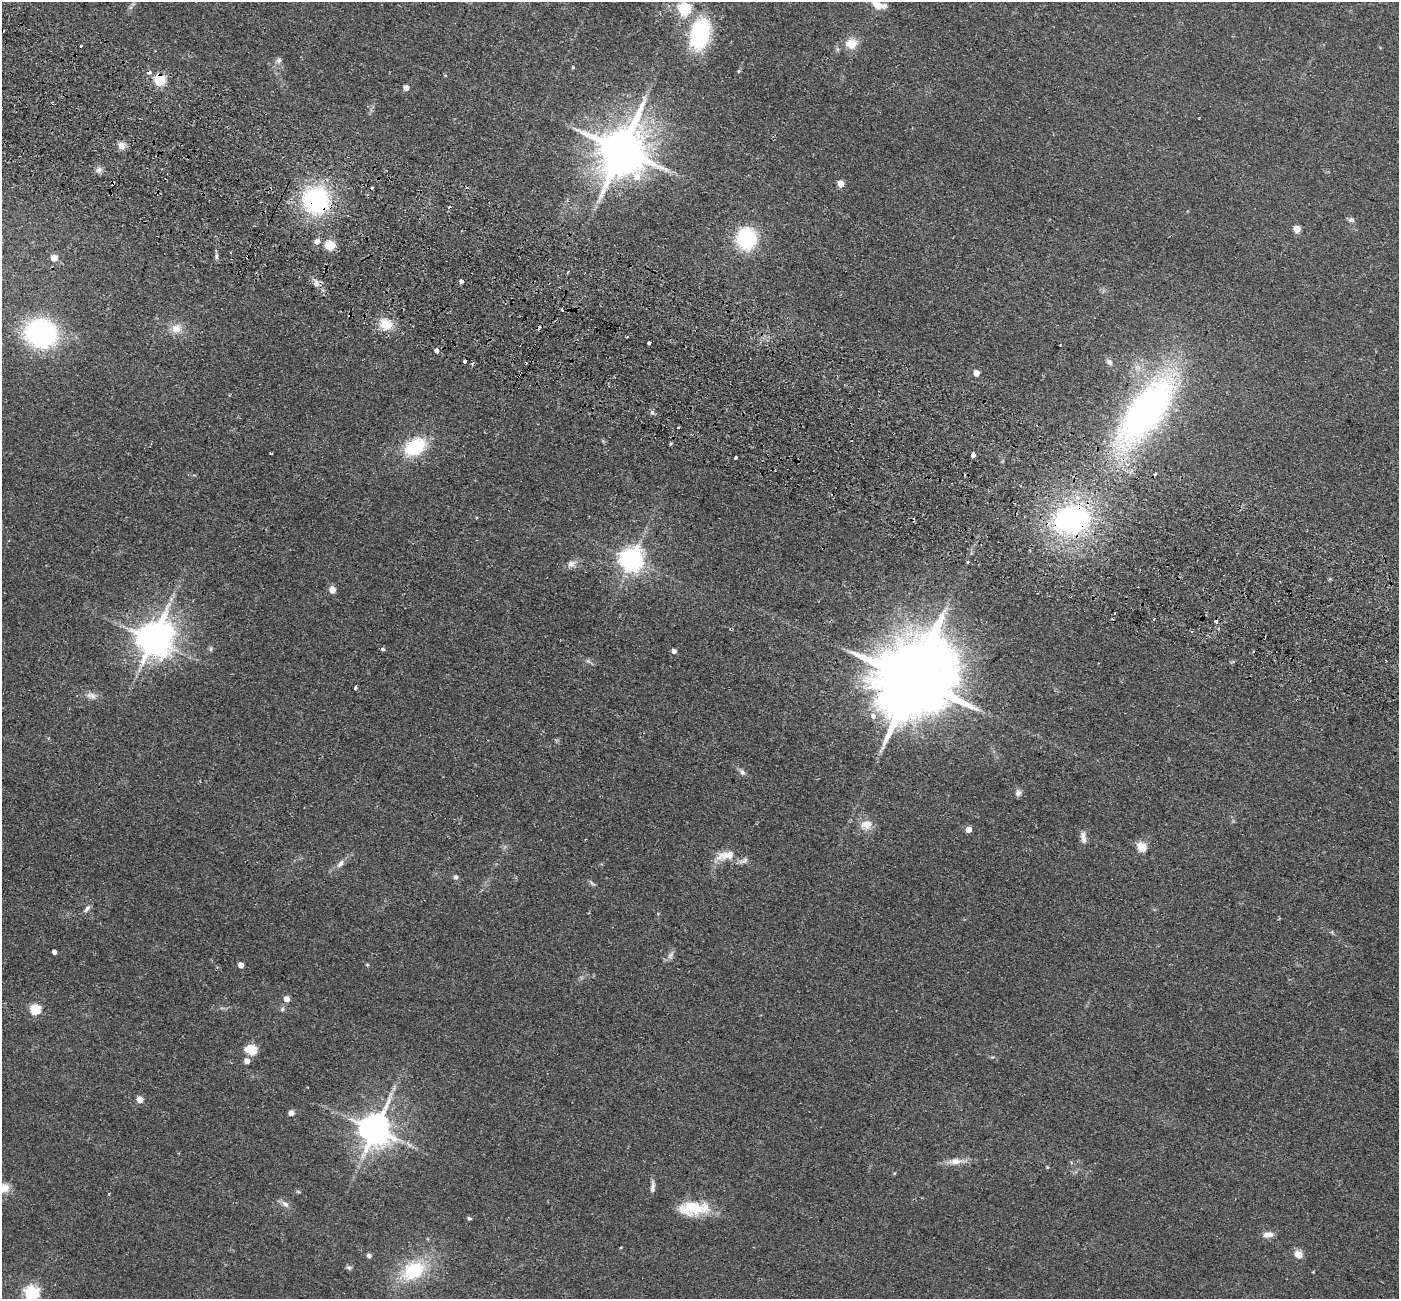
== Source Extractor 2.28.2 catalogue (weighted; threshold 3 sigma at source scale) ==
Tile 11 of 4 x 4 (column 3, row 3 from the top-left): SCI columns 2823-4219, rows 1625-2921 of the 5645 x 5710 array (HDU 1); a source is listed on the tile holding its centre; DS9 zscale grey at full resolution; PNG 1401 x 1301 px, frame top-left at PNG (2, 2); no overlay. Shown black and unused: <1% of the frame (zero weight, under 2 of 3 exposures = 3% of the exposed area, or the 3 px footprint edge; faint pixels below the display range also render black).
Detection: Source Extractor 2.28.2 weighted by HDU 2 'WHT'; one run over the whole footprint, this tile lists its part. Background 0.0602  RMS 0.0078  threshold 0.0353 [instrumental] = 3 sigma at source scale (4.5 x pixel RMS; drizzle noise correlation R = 1.50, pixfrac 1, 0.05/0.05 arcsec/px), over >= 5 px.
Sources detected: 114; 13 cosmic-ray / hot-pixel residue — not listed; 2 inside a brighter listed object's ellipse — not listed separately; the other 99 listed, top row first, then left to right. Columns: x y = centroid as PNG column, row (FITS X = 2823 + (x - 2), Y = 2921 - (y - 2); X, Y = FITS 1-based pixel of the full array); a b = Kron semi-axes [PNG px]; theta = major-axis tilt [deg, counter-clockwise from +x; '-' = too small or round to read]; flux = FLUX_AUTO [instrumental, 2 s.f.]
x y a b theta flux
879 5 16 8 -13 9.9
685 9 6 6 - 110
700 34 27 16 77 83
851 43 15 13 17 12
81 46 3 3 - 1.6
279 60 9 7 30 2.6
573 67 4 4 - 0.78
739 71 5 5 - 0.97
160 80 6 5 - 87
406 88 5 4 - 6.1
122 146 10 9 - 5.3
622 150 15 13 72 4400
99 170 9 7 35 3.1
841 184 5 5 - 10
372 188 3 3 - 2.9
316 200 24 23 - 110
1351 220 9 7 2 2.2
1297 229 5 5 - 17
746 239 19 18 - 64
317 241 4 3 - 120
330 245 9 8 - 16
217 256 8 4 90 2
54 258 7 6 - 6.3
461 281 4 3 - 4.5
316 283 10 7 -66 4.5
562 310 3 3 - 3.7
385 324 18 15 -18 15
176 329 14 13 - 9.5
41 333 27 23 -16 140
649 343 4 3 - 3.4
437 350 4 4 - 6.6
464 361 3 3 - 3.9
1109 362 10 7 -36 3
976 373 5 4 - 8.6
1146 411 77 29 53 360
652 412 6 6 - 1.8
678 427 3 2 - 1.1
670 444 3 3 - 1.9
415 447 21 15 32 46
973 455 4 4 - 9.8
735 458 3 3 - 3.9
1072 520 29 22 11 190
632 560 8 8 - 740
967 562 3 3 - 1.1
572 564 13 10 18 5.1
332 590 5 5 - 11
173 595 7 4 71 1.7
1216 622 3 3 - 4.2
153 639 13 10 45 1700
211 649 8 4 83 1.3
383 649 4 3 - 2.2
674 651 5 5 - 3.2
588 661 8 5 -36 1.8
913 679 24 19 58 14000
355 688 4 3 - 1.9
91 696 15 9 -17 5.1
873 716 8 7 - 4.5
742 772 10 7 -52 2.7
1018 793 8 8 - 3.2
866 825 18 14 16 9.8
969 830 5 4 - 9.2
1083 837 17 7 -84 4.6
1142 847 5 5 - 41
725 856 31 13 15 13
340 864 13 7 51 4
456 877 6 5 - 2.3
592 883 13 4 -44 1.7
87 908 11 6 50 2.8
1332 932 7 4 -56 1.1
54 952 4 4 - 3.4
670 955 13 7 70 3.4
241 965 5 4 - 7.2
367 965 5 3 - 0.75
287 999 5 5 - 7.1
282 1009 7 6 - 1.7
35 1010 5 5 - 67
252 1050 6 5 - 59
992 1057 5 4 - 0.82
247 1061 6 5 - 5.7
394 1088 10 5 66 2.5
140 1100 5 5 - 11
291 1113 6 6 - 4.1
375 1130 10 9 - 1700
956 1161 29 8 4 8.4
1047 1167 5 4 - 0.76
895 1173 5 3 - 0.72
652 1187 16 5 87 3.5
4 1188 15 12 -2 9
298 1192 6 4 -2 1
285 1204 12 8 -41 3.9
692 1207 34 17 -9 30
469 1218 5 4 - 1.7
1268 1235 13 7 4 5.6
621 1248 3 2 - 1.1
1298 1254 5 5 - 22
369 1256 5 5 - 2.6
349 1267 9 5 -13 1.7
414 1270 32 21 32 50
32 1293 6 6 - 190
Overlapping masked pixels (flux is a lower limit): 3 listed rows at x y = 160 80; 316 200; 1072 520
Isophote crosses this tile's border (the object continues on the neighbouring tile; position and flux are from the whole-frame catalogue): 3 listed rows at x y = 879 5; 4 1188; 32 1293